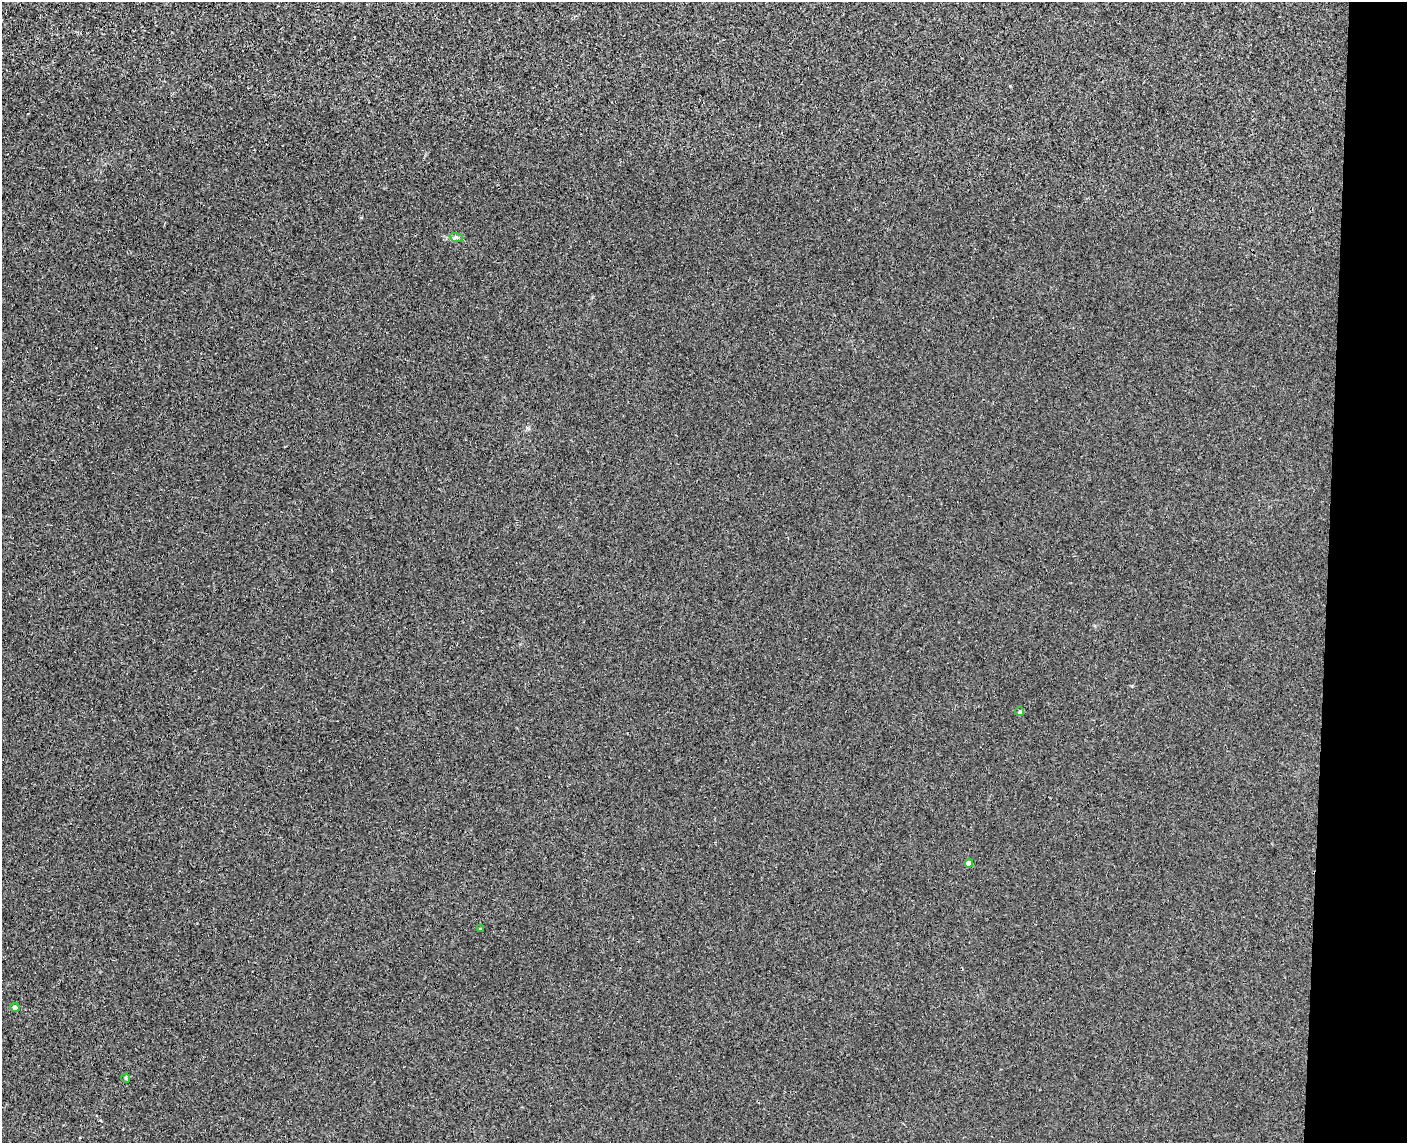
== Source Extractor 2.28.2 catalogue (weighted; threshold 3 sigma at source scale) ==
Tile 9 of 3 x 4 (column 3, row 3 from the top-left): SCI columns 2972-4376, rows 1150-2290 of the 4649 x 4581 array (HDU 1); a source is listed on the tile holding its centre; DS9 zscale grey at full resolution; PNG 1409 x 1145 px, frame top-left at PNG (2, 2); each listed source drawn as its Kron ellipse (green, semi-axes under 4 px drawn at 4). Shown black and unused: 6% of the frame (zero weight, under 3 of 4 exposures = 6% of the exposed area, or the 3 px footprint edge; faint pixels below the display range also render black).
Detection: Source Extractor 2.28.2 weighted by HDU 2 'WHT'; one run over the whole footprint, this tile lists its part. Background 0.00389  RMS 0.004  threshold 0.018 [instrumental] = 3 sigma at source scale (4.5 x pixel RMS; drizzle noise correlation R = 1.50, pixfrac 1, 0.05/0.05 arcsec/px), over >= 5 px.
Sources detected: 6; all 6 listed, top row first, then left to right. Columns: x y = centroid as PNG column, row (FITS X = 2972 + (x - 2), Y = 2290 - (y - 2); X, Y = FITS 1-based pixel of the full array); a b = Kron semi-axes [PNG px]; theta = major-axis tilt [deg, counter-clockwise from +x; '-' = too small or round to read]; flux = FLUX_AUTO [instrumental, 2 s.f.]
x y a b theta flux
456 237 7 4 -19 0.89
1020 711 4 4 - 0.56
969 863 4 4 - 2.3
480 929 4 3 - 0.3
15 1007 5 4 - 1.2
126 1078 5 4 - 0.49